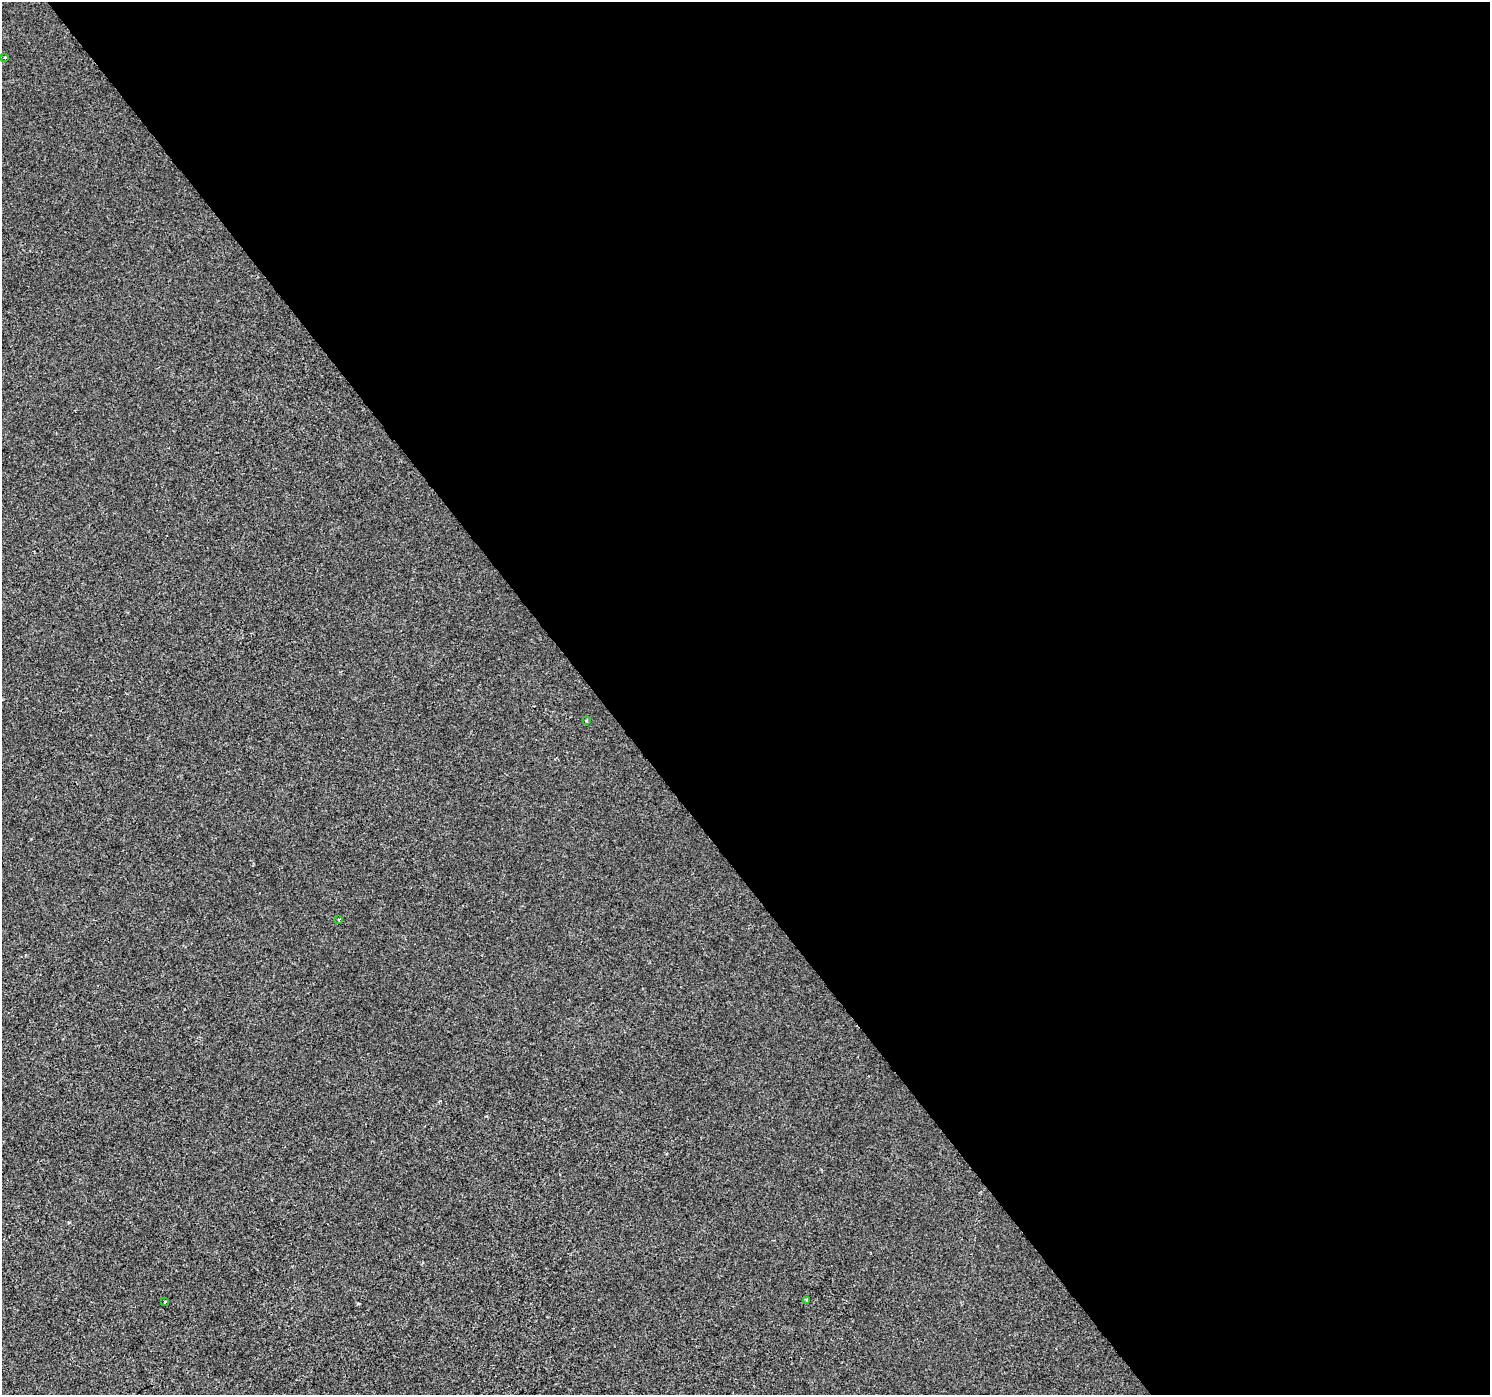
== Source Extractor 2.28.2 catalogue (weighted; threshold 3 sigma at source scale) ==
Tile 8 of 4 x 4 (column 4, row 2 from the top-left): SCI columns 4467-5954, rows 2914-4306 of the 5957 x 5890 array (HDU 1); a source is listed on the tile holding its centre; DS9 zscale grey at full resolution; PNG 1492 x 1397 px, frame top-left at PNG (2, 2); each listed source drawn as its Kron ellipse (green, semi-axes under 4 px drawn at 4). Shown black and unused: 60% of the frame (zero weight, under 2 of 3 exposures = <1% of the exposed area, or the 3 px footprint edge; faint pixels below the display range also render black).
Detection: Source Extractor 2.28.2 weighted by HDU 2 'WHT'; one run over the whole footprint, this tile lists its part. Background 1.43e-04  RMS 0.0046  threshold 0.0205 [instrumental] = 3 sigma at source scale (4.5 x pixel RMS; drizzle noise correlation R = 1.50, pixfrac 1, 0.0396/0.0396 arcsec/px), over >= 5 px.
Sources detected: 5; all 5 listed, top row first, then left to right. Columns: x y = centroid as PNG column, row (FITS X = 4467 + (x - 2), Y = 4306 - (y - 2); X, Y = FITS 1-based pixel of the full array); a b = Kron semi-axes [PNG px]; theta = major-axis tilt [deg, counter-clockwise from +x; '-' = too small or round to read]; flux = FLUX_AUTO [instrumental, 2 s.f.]
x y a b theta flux
5 57 3 3 - 0.39
586 721 4 2 - 0.38
339 919 3 2 - 0.59
807 1300 3 3 - 1.1
165 1302 3 2 - 0.68